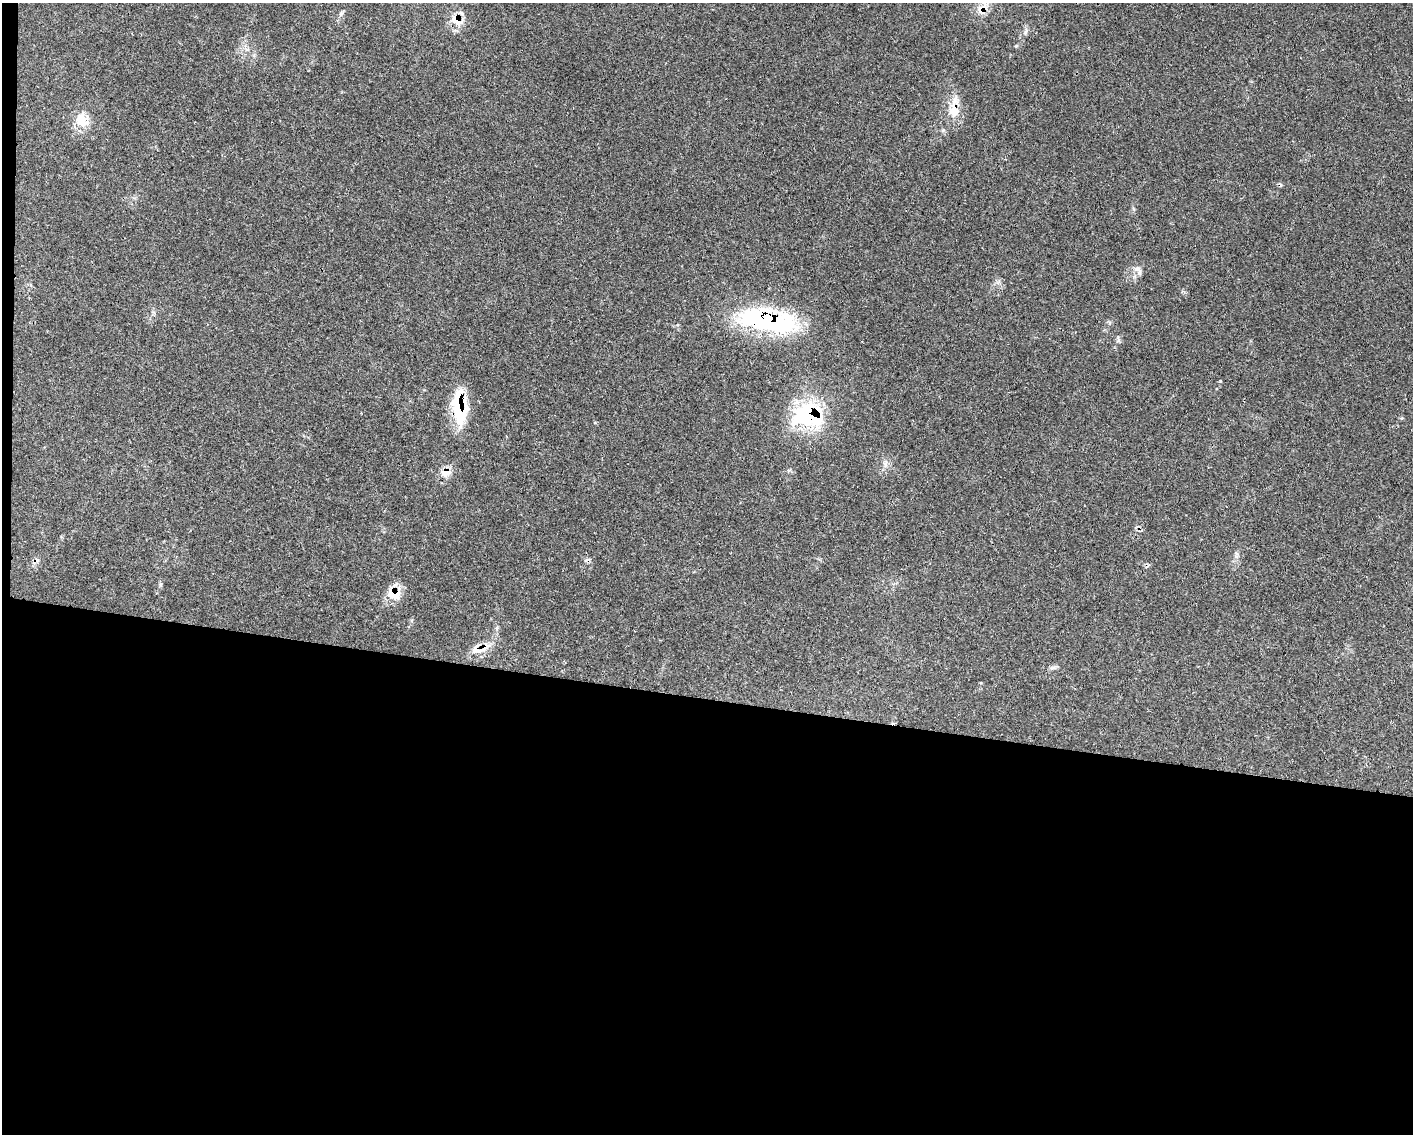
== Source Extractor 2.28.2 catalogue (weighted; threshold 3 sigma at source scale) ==
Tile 10 of 3 x 4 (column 1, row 4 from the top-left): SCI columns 219-1629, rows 3-1134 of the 4559 x 4536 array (HDU 1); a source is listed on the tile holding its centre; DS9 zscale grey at full resolution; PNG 1415 x 1136 px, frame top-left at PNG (2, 3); no overlay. Shown black and unused: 39% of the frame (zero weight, under 3 of 4 exposures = <1% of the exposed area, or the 3 px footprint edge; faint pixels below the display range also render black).
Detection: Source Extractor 2.28.2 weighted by HDU 2 'WHT'; one run over the whole footprint, this tile lists its part. Background 0.0832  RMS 0.004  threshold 0.0178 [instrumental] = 3 sigma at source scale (4.5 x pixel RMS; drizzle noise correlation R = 1.50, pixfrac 1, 0.05/0.05 arcsec/px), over >= 5 px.
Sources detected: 22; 1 inside a brighter object's white glare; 3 cosmic-ray / hot-pixel residue — not listed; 1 inside a brighter listed object's ellipse — not listed separately; the other 17 listed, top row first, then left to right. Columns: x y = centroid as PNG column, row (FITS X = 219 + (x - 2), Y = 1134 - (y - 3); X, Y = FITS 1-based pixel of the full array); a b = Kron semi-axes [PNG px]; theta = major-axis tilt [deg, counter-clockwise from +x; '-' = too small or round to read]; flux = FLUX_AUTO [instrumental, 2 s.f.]
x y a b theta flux
981 9 18 11 48 5.9
341 14 8 5 63 1
457 20 22 13 -38 5.7
1025 32 11 3 75 1
954 110 23 16 -86 7.7
82 120 16 14 -73 7.6
1137 269 11 8 -10 2.2
768 320 65 23 -9 65
1220 381 5 3 - 0.32
459 408 36 15 -85 24
810 416 51 25 1 35
1402 418 5 4 - 0.47
885 464 11 5 -85 1.6
446 472 6 5 - 9.5
394 593 19 17 -9 7.3
479 649 33 13 16 6.9
1053 668 9 4 8 0.97
Overlapping masked pixels (flux is a lower limit): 9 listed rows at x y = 981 9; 457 20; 954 110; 768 320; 459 408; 810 416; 446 472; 394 593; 479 649
Unlisted compact peaks at least as high as the median listed source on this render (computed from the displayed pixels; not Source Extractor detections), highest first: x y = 1236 556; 160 585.